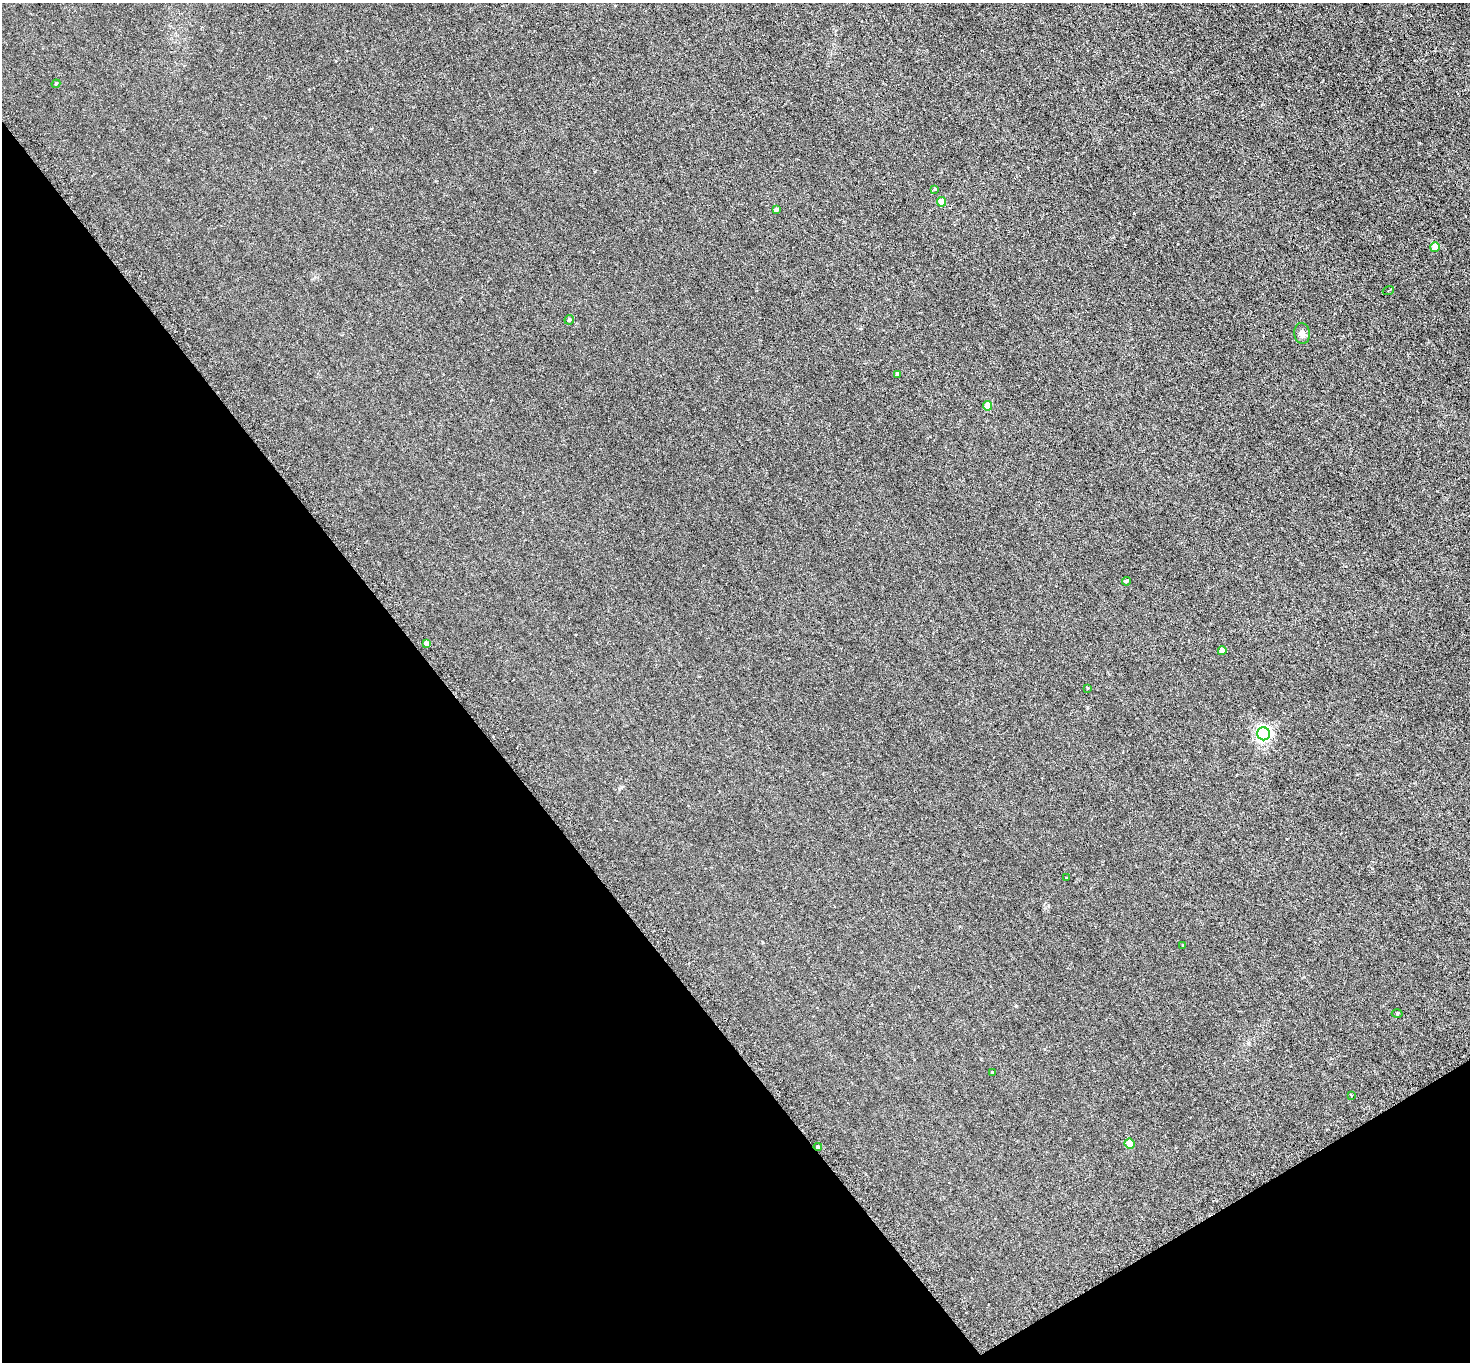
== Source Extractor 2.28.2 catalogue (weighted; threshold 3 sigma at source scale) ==
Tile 14 of 4 x 4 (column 2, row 4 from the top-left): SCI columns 1509-2976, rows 323-1682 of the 5952 x 5945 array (HDU 1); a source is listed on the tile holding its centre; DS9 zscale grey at full resolution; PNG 1472 x 1364 px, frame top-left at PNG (2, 3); each listed source drawn as its Kron ellipse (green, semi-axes under 4 px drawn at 4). Shown black and unused: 34% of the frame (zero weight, under 3 of 6 exposures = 3% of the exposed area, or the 3 px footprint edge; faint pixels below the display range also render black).
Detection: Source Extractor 2.28.2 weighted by HDU 2 'WHT'; one run over the whole footprint, this tile lists its part. Background 0.00453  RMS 0.0031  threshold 0.0128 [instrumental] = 3 sigma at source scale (4.09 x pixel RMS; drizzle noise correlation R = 1.36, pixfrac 0.8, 0.05/0.05 arcsec/px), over >= 5 px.
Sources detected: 22; all 22 listed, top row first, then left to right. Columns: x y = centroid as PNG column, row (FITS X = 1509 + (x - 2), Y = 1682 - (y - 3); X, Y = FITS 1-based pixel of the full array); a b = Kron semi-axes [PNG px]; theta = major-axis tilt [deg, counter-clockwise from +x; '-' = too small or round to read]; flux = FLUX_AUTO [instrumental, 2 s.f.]
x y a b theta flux
56 84 4 4 - 0.24
935 189 4 3 - 0.26
942 202 4 4 - 4
776 210 4 4 - 0.8
1435 247 5 4 - 5.1
1388 290 6 2 20 0.25
569 320 5 4 - 0.54
1302 333 10 8 -84 1.2
898 374 4 3 - 0.87
988 406 5 4 - 5.7
1126 581 4 4 - 0.43
426 643 4 4 - 1.2
1222 651 4 4 - 2.6
1088 688 3 3 - 0.24
1264 734 6 6 - 76
1066 878 3 2 - 0.24
1183 945 4 3 - 0.21
1397 1014 5 3 - 0.25
993 1073 3 3 - 0.32
1351 1095 3 2 - 0.18
1130 1143 5 5 - 3.8
818 1147 4 3 - 0.4
Overlapping masked pixels (flux is a lower limit): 1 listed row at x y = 818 1147